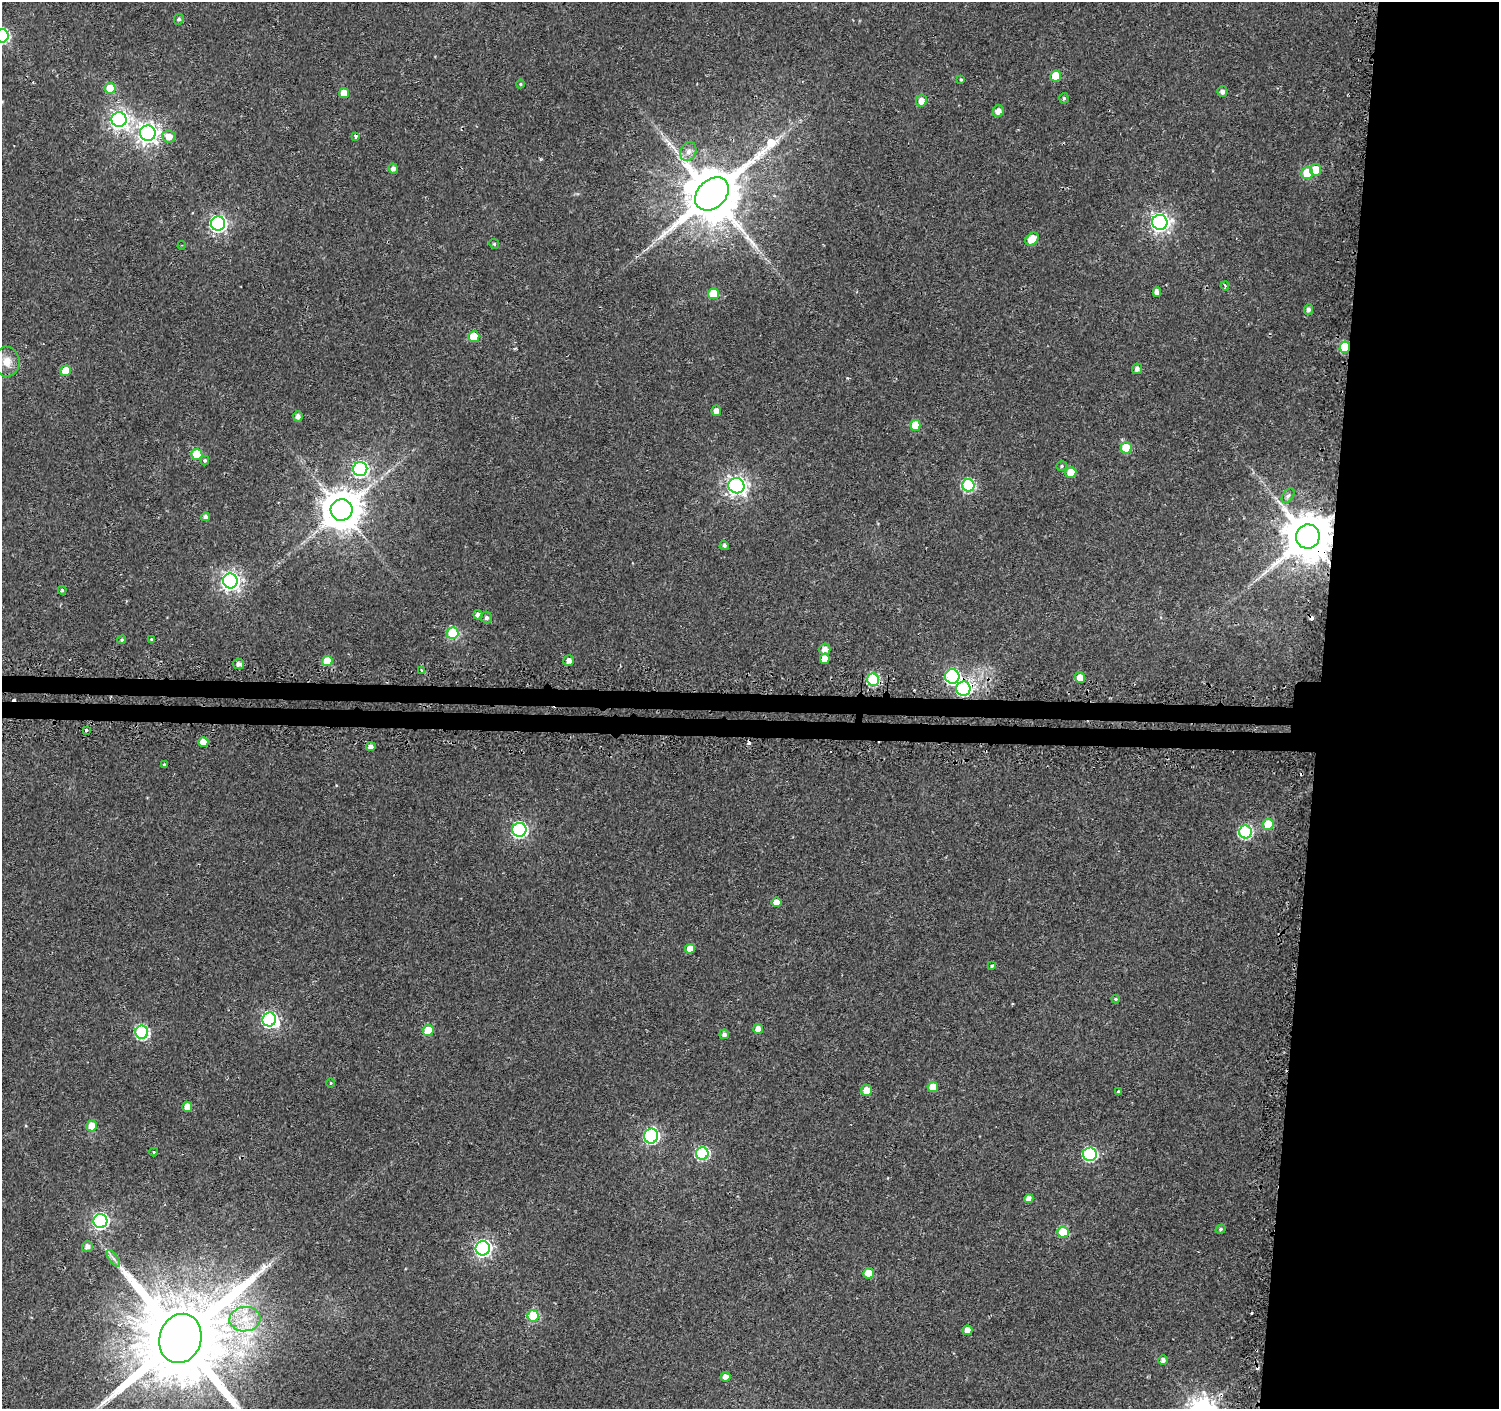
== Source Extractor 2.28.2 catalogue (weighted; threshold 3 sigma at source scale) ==
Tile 6 of 3 x 3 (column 3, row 2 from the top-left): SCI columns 3116-4612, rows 2773-4179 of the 4662 x 5899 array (HDU 1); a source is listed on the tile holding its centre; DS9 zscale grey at full resolution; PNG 1501 x 1411 px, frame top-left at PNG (2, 2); each listed source drawn as its Kron ellipse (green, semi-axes under 4 px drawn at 4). Shown black and unused: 14% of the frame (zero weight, under 2 of 3 exposures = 3% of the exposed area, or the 3 px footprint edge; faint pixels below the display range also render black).
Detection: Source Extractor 2.28.2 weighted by HDU 2 'WHT'; one run over the whole footprint, this tile lists its part. Background 0.0177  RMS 0.0033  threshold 0.0147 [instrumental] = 3 sigma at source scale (4.5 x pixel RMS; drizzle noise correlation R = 1.50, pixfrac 1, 0.0396/0.0396 arcsec/px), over >= 5 px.
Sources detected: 116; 1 inside a brighter object's white glare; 7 cosmic-ray / hot-pixel residue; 1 long thin detection or spike segment (spike, bleed or trail) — neither listed nor drawn; the other 107 listed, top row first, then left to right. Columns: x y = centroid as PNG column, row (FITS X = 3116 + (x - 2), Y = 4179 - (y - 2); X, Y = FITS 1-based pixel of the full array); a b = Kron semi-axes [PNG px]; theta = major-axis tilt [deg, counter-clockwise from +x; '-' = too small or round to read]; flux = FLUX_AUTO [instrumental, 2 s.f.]
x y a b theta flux
179 19 5 4 - 0.77
2 36 7 6 - 51
1056 76 5 5 - 8.4
961 80 3 3 - 0.46
520 84 4 4 - 0.38
110 88 5 5 - 9.5
1222 92 5 5 - 1.2
344 93 5 5 - 4.1
1064 98 5 4 - 0.49
921 101 6 5 - 2.5
998 111 6 5 - 2.2
119 120 7 7 - 140
148 133 8 8 - 190
169 136 7 6 - 3.3
356 136 4 3 - 0.66
688 151 10 7 67 1.8
393 168 5 4 - 1.5
1316 170 6 5 - 6.2
1307 173 6 6 - 12
712 194 19 14 43 2500
1160 222 7 7 - 140
218 223 7 7 - 99
1032 239 7 5 44 5.3
494 244 5 4 - 0.41
182 245 4 3 - 0.26
1225 286 4 3 - 0.53
1157 292 4 4 - 1.8
713 294 5 5 - 9.4
1308 309 5 4 - 1
474 336 5 5 - 9.9
1345 347 6 5 - 19
7 362 15 12 -83 4.1
1137 369 5 5 - 1.3
66 371 5 5 - 8.3
716 411 5 5 - 1.8
298 416 5 4 - 1.4
915 425 5 5 - 8
1126 448 6 5 - 11
197 454 5 5 - 12
205 461 5 4 - 0.51
1062 466 6 4 18 0.54
360 469 7 7 - 76
1071 472 5 5 - 6.8
968 485 6 6 - 36
736 486 8 7 - 160
1288 496 8 5 53 0.78
342 510 11 10 - 950
205 517 4 4 - 1.4
1308 537 12 12 - 1700
724 545 4 4 - 0.86
230 581 7 7 - 150
62 590 4 4 - 0.68
478 615 5 4 - 1.5
486 618 6 5 - 0.9
453 633 6 6 - 18
151 639 4 3 - 0.35
122 640 4 4 - 0.44
825 649 6 5 - 2.3
825 659 5 4 - 3.4
327 661 5 5 - 6.7
569 661 5 5 - 1.7
239 664 5 5 - 1.5
421 671 3 3 - 0.52
952 677 7 7 - 54
1080 678 5 5 - 3.7
873 680 6 6 - 28
963 689 7 7 - 47
86 730 3 3 - 2.1
203 742 5 5 - 4.4
371 746 5 4 - 1.4
164 765 3 3 - 0.45
1268 824 5 5 - 10
519 830 7 7 - 72
1246 832 6 6 - 42
777 902 5 4 - 2.7
690 949 5 4 - 3.6
992 966 4 3 - 0.7
1116 999 4 3 - 0.45
269 1019 7 6 - 71
758 1029 5 5 - 2.6
428 1030 5 5 - 9.8
142 1032 6 6 - 44
724 1034 5 4 - 1.2
331 1083 4 3 - 0.24
933 1087 5 5 - 6.4
866 1090 5 5 - 3.2
1118 1091 4 3 - 0.31
187 1107 5 5 - 2.9
92 1126 5 5 - 5.9
651 1136 7 7 - 68
154 1152 4 4 - 0.28
702 1153 6 6 - 37
1090 1154 7 6 - 44
1029 1198 4 4 - 2
100 1221 7 7 - 75
1221 1229 5 4 - 0.6
1063 1232 5 5 - 15
87 1246 5 5 - 1.6
483 1248 7 7 - 100
113 1259 10 4 -55 1.1
869 1273 5 5 - 6.4
533 1316 5 5 - 18
245 1319 15 12 4 6.5
967 1330 5 4 - 2.6
180 1338 25 21 73 7400
1163 1360 4 4 - 1.3
726 1377 5 5 - 1.9
Overlapping masked pixels (flux is a lower limit): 6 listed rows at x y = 712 194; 1345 347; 1308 537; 952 677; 873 680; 963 689
Isophote crosses this tile's border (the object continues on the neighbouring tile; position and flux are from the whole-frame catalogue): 2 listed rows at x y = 2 36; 180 1338